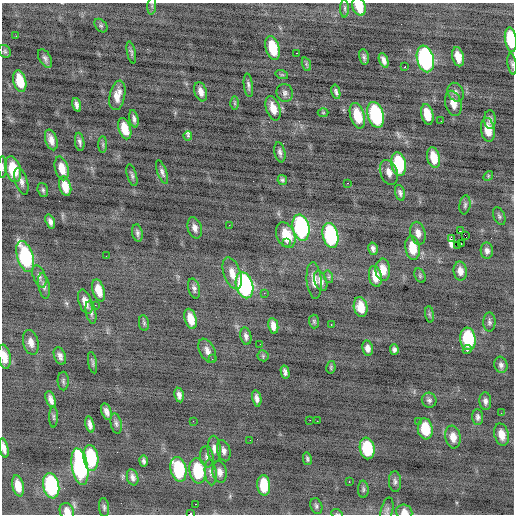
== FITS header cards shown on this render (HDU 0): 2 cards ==
NAXIS1  =                  512 / Axis length
NAXIS2  =                  512 / Axis length

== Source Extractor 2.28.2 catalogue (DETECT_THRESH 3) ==
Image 512 x 512 px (HDU 0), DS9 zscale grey, 1 PNG px = 1 image px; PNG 516 x 516 px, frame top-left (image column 1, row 512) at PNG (2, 3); each listed source drawn as its Kron ellipse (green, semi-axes under 4 px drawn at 4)
Background -0.552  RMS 1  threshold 2.99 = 3 sigma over >= 5 px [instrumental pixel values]
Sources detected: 169; all 169 listed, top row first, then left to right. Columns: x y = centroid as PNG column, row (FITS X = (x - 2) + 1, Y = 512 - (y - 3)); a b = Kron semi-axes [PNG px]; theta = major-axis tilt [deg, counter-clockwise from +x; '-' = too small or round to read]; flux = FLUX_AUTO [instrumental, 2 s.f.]
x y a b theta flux
152 6 9 3 85 120
359 7 9 6 -71 1200
345 8 9 4 -90 140
101 25 8 5 -48 120
16 36 2 2 - 160
511 39 12 6 -81 3100
273 48 12 6 -75 1900
5 51 7 5 -47 120
131 52 11 4 -78 150
296 53 2 2 - 320
364 57 8 4 -81 150
458 57 10 6 -75 860
45 58 10 5 -61 210
425 59 13 8 -76 14000
384 60 8 4 -70 310
306 64 7 4 -71 100
512 64 10 4 -80 150
405 66 3 2 - 54
282 75 6 4 -18 94
20 81 11 6 -76 1600
248 85 12 4 -83 220
201 92 10 6 -71 430
336 92 7 3 -77 160
456 92 10 7 -62 260
285 93 9 8 - 240
117 95 15 7 78 680
235 103 6 4 -90 100
453 103 13 8 -74 750
77 105 7 4 -73 240
273 108 13 6 -72 750
323 113 5 3 - 58
427 114 10 6 -76 1200
376 115 13 8 -74 7100
357 116 13 7 -74 1600
134 119 9 4 -79 200
490 120 9 5 -88 230
441 121 2 2 - 120
125 129 11 6 -72 1200
488 130 12 7 -81 1100
188 136 5 3 - 590
51 140 11 5 -73 460
80 142 9 4 -81 200
103 145 8 4 -90 130
280 152 10 5 -78 230
434 158 10 6 -77 1100
399 164 12 7 -80 3700
2 167 11 3 -89 130
62 168 12 6 -75 840
13 169 13 7 -76 2700
162 172 12 4 -70 230
389 172 13 8 -71 460
132 175 11 4 -74 170
488 176 5 4 - 78
282 180 5 4 - 140
21 181 14 6 -73 340
347 183 3 2 - 86
65 186 10 6 -73 900
43 190 7 5 -72 140
400 193 8 5 -73 190
465 205 9 5 82 150
499 216 9 5 -67 150
50 221 7 4 -71 260
229 225 3 2 - 68
301 227 13 8 -77 10000
195 228 11 7 -73 360
460 231 2 2 - 160
137 233 9 5 -80 190
418 233 11 7 -77 430
286 235 13 9 -67 1600
330 235 12 7 -78 9100
465 235 2 2 - 2400
451 239 3 2 - 210000
287 242 2 2 - 160
461 244 2 2 - 950
457 245 2 2 - 110
413 248 12 7 -81 1400
373 249 6 4 -77 210
487 251 8 6 -87 270
25 256 16 8 -72 6400
106 256 2 2 - 27
383 270 11 7 -87 780
460 271 9 6 -82 450
232 273 17 8 -70 750
39 276 11 6 -69 240
375 276 10 6 -79 880
420 276 8 5 -65 120
329 277 6 4 -73 100
314 280 18 7 -85 630
321 281 10 6 -70 360
245 285 13 8 -75 12000
44 286 13 5 -80 240
194 288 10 5 -74 210
98 290 11 6 -74 930
264 293 2 2 - 190
85 302 13 6 -71 560
95 305 3 2 - 72
361 307 10 7 -79 930
91 312 11 5 -79 200
430 314 8 4 -81 94
191 319 10 6 -75 910
314 321 7 5 -88 110
489 322 9 6 -90 200
144 323 8 5 -80 120
331 324 3 2 - 72
273 326 8 5 -80 440
246 336 9 5 -79 240
468 339 11 7 -83 4400
31 342 13 7 -77 460
260 344 2 2 - 66
368 348 8 5 -80 360
394 349 5 4 - 180
467 350 4 3 - 840
207 351 13 7 -64 390
60 356 9 5 -68 290
263 356 5 5 - 110
4 357 12 6 -80 720
212 359 2 2 - 39
92 363 11 4 -79 140
501 365 8 6 -77 230
331 367 6 4 80 94
285 372 6 4 -76 200
63 381 9 5 -89 160
179 395 7 4 -79 270
257 398 8 4 -79 300
51 400 9 4 -70 310
429 400 7 7 - 190
485 401 9 6 -87 250
107 412 8 5 -69 320
501 413 2 2 - 31
54 417 10 4 -89 120
478 417 8 5 -87 190
310 420 2 2 - 410
193 421 2 2 - 96
317 421 2 2 - 29
418 421 3 2 - 91
116 423 10 5 -80 200
90 424 8 4 -77 310
425 429 10 7 -82 1900
501 435 11 7 -76 670
453 437 11 7 -80 650
250 440 2 2 - 43
4 448 10 4 -79 360
367 448 11 7 -80 3500
214 449 13 6 -87 390
224 451 11 6 -75 270
207 457 10 6 -82 250
91 458 13 7 -83 4000
307 459 6 4 -77 130
144 461 5 3 - 160
80 467 18 8 -80 12000
178 469 12 7 -76 4200
198 471 13 8 -83 3400
211 472 13 6 -84 260
220 472 11 7 -79 360
133 477 8 5 -74 290
349 482 3 2 - 96
395 482 10 6 -87 220
264 485 10 6 -86 2600
18 486 11 5 -77 920
51 486 13 8 -78 8300
363 489 9 5 -88 140
196 504 2 2 - 83
316 506 8 6 -73 160
104 507 9 5 -84 150
67 511 9 7 -65 570
387 511 13 6 77 210
404 512 8 7 - 500
190 514 3 2 - 77000
337 514 6 3 -19 64
At the frame edge (FLAGS 8, measured only in part): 10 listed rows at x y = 359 7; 511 39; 512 64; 2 167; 4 357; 4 448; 67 511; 404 512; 190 514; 337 514